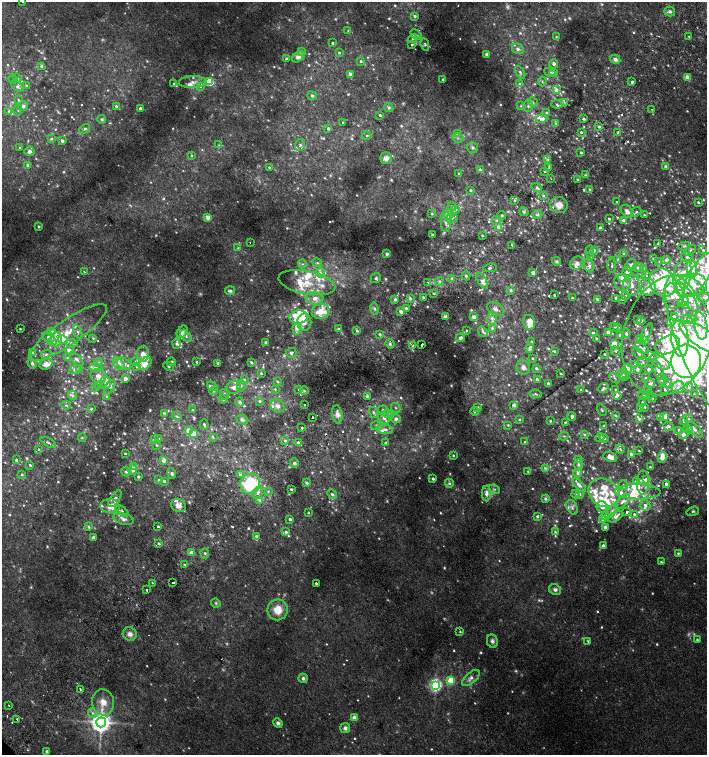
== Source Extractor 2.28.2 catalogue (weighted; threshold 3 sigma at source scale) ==
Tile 10 of 4 x 4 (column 2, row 3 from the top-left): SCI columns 1590-2998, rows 1541-3046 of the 6060 x 6084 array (HDU 1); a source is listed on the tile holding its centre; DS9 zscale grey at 2 x 2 block average (1 PNG px = mean of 2 x 2 image px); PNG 709 x 757 px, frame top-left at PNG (2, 2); each listed source drawn as its Kron ellipse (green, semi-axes under 4 px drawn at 4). Shown black and unused: <1% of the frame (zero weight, under 2 of 3 exposures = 2% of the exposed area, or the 3 px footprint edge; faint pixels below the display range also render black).
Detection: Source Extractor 2.28.2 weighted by HDU 2 'WHT'; one run over the whole footprint, this tile lists its part. Background 0.0239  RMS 0.0055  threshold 0.0246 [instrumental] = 3 sigma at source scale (4.5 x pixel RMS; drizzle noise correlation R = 1.50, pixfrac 1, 0.0396/0.0396 arcsec/px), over >= 5 px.
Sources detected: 1354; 108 too faint to see at this stretch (2 x 2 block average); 5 inside a brighter object's white glare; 5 cosmic-ray / hot-pixel residue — neither listed nor drawn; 1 coinciding with a brighter row at this scale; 199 inside a brighter listed object's ellipse — not listed separately; of the other 1036, all 500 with FLUX_AUTO >= 1.61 (the completeness limit of this list) listed and drawn (536 fainter detections not listed), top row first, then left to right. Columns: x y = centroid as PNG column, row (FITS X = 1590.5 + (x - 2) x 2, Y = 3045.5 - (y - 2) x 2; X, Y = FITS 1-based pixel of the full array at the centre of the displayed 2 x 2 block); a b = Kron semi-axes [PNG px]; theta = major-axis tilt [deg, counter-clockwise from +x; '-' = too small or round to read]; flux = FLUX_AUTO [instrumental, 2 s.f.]
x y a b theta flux
22 2 2 2 - 2.1
670 11 5 4 - 3.9
415 16 3 3 - 4.5
348 31 4 4 - 1.6
416 35 6 3 -38 2.8
689 36 2 2 - 2
556 37 4 3 - 1.7
413 38 4 4 - 2.6
332 43 2 2 - 2.8
425 44 6 4 -79 2.8
412 45 3 2 - 1.8
518 49 6 5 - 5
301 51 4 3 - 1.7
339 52 3 2 - 2
486 54 3 3 - 3.1
298 57 7 4 37 7.7
286 59 2 2 - 3.3
615 59 5 4 - 5.1
361 61 2 2 - 3
554 64 5 4 - 4.7
42 66 4 3 - 7
520 72 7 3 -60 2.8
550 72 6 4 -18 3.1
553 73 4 3 - 3.6
350 74 3 3 - 7
17 78 5 3 - 2.3
687 78 4 3 - 9.8
13 79 5 3 - 2.1
443 79 2 2 - 2.2
542 81 5 3 - 1.8
192 82 13 6 2 10
210 82 3 3 - 92
632 82 2 2 - 5.5
174 84 4 3 - 2.5
519 84 4 3 - 2.9
26 85 4 3 - 2
17 87 7 4 -32 3.5
200 87 4 3 - 1.8
556 90 4 3 - 5
312 96 5 4 - 2.4
18 100 2 2 - 1.8
533 102 5 4 - 3.7
564 102 4 3 - 1.7
557 104 5 3 - 2.6
23 106 5 4 - 4.9
116 106 3 3 - 2.8
521 106 4 3 - 2.1
528 106 6 4 89 3.8
140 108 3 2 - 3.8
389 108 4 4 - 2.3
652 109 2 2 - 1.7
18 110 6 3 84 1.8
9 111 3 3 - 2.5
547 113 4 3 - 3.2
380 115 2 2 - 3.2
102 119 5 3 - 2.7
542 119 6 3 2 12
584 119 3 3 - 2.2
343 122 2 2 - 1.7
555 123 4 3 - 2.9
599 127 3 3 - 2.4
328 128 3 3 - 3.7
85 129 5 3 - 2.5
581 132 3 2 - 2.8
618 132 3 3 - 4.1
457 134 4 3 - 2.9
367 136 5 3 - 2.1
458 138 6 3 -31 3
51 139 4 3 - 1.8
62 141 4 3 - 3.3
219 145 4 3 - 1.7
300 145 6 5 - 3.7
20 147 2 2 - 1.7
472 148 6 5 - 3.3
30 151 5 4 - 4.4
581 152 2 2 - 3.8
191 156 3 3 - 2.1
386 158 6 5 - 8.1
548 159 3 3 - 1.7
27 165 4 3 - 2.4
666 166 2 2 - 4.6
269 167 2 2 - 2.3
549 168 3 2 - 1.7
480 169 4 3 - 2.1
545 171 2 2 - 25
459 173 2 2 - 2.9
586 175 4 3 - 1.6
551 179 2 2 - 2.1
578 180 3 2 - 2.1
537 188 6 3 -35 3.9
590 189 3 2 - 2.9
470 190 2 2 - 2.6
543 196 3 3 - 2.1
514 201 3 3 - 2.3
617 202 2 2 - 1.8
698 202 2 2 - 3.2
559 205 9 8 - 16
452 207 4 3 - 1.9
455 209 4 3 - 3.9
627 211 7 5 -49 7.8
524 212 4 4 - 2.7
636 212 6 3 42 2.8
432 214 2 2 - 1.8
448 214 5 4 - 13
537 214 5 4 - 3.2
502 215 4 3 - 1.7
644 215 2 2 - 2
208 217 3 2 - 20
452 218 6 4 16 4.3
609 219 2 2 - 3.3
497 220 4 3 - 2
623 220 4 3 - 3.1
446 222 10 5 -90 6.5
39 226 4 3 - 1.6
499 227 3 3 - 12
600 228 2 2 - 11
432 235 3 2 - 1.8
482 235 2 2 - 2.3
250 242 2 2 - 2.6
658 244 4 3 - 1.8
512 245 2 2 - 2.2
684 246 6 3 11 2.2
238 248 3 3 - 1.7
594 250 4 3 - 2.8
690 250 6 2 43 1.7
703 250 2 2 - 1.7
590 251 6 3 85 1.9
387 254 4 4 - 2.5
624 254 4 3 - 3.5
590 257 3 3 - 2.6
687 257 6 5 - 2.7
653 258 3 2 - 1.7
618 259 3 3 - 3.2
666 260 4 3 - 3.9
557 261 5 4 - 2.6
659 261 4 3 - 2
317 263 5 3 - 2.5
577 263 7 6 - 7.6
302 264 4 3 - 2.7
612 265 8 2 -88 2
631 265 6 5 - 5
589 266 6 5 - 4.8
490 268 7 3 8 2.5
638 268 5 4 - 5
644 269 4 3 - 7.4
692 269 9 5 -80 36
84 272 2 2 - 2.3
627 272 5 5 - 8.8
320 273 5 4 - 4.1
533 273 3 2 - 9.6
699 274 24 9 58 34
641 275 3 3 - 3.6
682 275 16 9 76 20
466 276 4 3 - 2.1
646 276 4 3 - 1.8
376 278 5 5 - 2.9
452 278 4 3 - 2.4
623 278 5 3 - 12
439 281 4 3 - 2.9
482 281 8 4 -59 6.4
427 282 2 2 - 2.1
623 282 9 8 - 11
663 282 15 12 -51 70
307 283 29 11 -11 40
631 285 11 8 -85 14
691 285 16 11 15 43
648 287 8 7 - 11
511 290 3 3 - 3.2
230 291 5 4 - 4.1
434 294 3 3 - 1.9
554 295 2 2 - 2
626 295 4 3 - 1.6
673 296 13 10 83 20
423 297 4 3 - 2.7
687 297 18 5 -55 11
704 297 6 3 -4 1.8
315 298 9 6 -3 11
410 298 4 3 - 3.7
572 298 2 2 - 2
616 298 3 2 - 3.1
395 299 3 3 - 4.9
597 299 3 2 - 3.4
622 299 3 2 - 2
683 301 6 4 35 6.4
685 306 3 2 - 2.3
406 308 2 2 - 2.8
374 309 6 3 -79 3.1
495 309 9 6 -30 6.6
321 311 9 7 18 33
401 311 3 3 - 6.7
445 316 4 3 - 4.8
299 317 9 6 4 51
474 317 3 3 - 10
674 317 3 3 - 4.4
492 318 6 5 - 4.4
687 319 6 3 -18 2.6
692 319 5 3 - 1.9
638 320 3 2 - 3.5
641 321 2 2 - 3.5
670 321 3 2 - 2.5
304 322 8 7 - 8.9
529 322 7 6 - 13
701 326 14 6 -82 11
614 327 4 3 - 1.6
618 327 3 3 - 4
297 328 6 4 84 13
492 328 4 3 - 2.6
20 329 2 2 - 1.6
338 329 3 3 - 1.9
357 331 3 2 - 2.6
466 331 3 2 - 1.8
51 332 3 2 - 12
68 332 46 12 35 47
78 332 7 3 -67 3.3
182 332 6 5 - 5.5
483 332 6 3 -53 2.8
608 332 3 3 - 7.1
593 333 4 3 - 2.5
626 333 4 4 - 2.7
380 334 4 3 - 2.3
646 334 11 3 62 3.3
620 335 3 3 - 11
668 335 62 44 71 160
186 336 7 4 -45 3.6
48 337 6 5 - 5.9
93 338 3 3 - 1.7
460 338 4 3 - 4.1
596 338 3 2 - 1.8
640 338 3 3 - 9.5
680 338 18 8 -84 55
702 338 27 9 -34 55
56 339 7 5 89 7.2
63 340 5 3 - 15
645 340 3 3 - 4.8
52 341 4 3 - 8
531 341 3 2 - 1.7
266 342 2 2 - 4.5
72 343 6 3 -8 3.5
176 344 5 4 - 4.5
390 344 5 4 - 3.1
614 344 4 4 - 22
422 345 2 2 - 21
668 345 13 8 23 28
413 346 2 2 - 2.2
641 348 8 3 -30 3.5
702 348 79 21 -67 180
530 349 4 3 - 4.1
69 351 4 3 - 11
554 351 4 3 - 2.1
615 351 5 3 - 2.1
32 352 4 3 - 2.2
291 353 5 5 - 3.8
46 354 5 4 - 3.1
143 354 8 6 87 13
605 354 3 3 - 2.2
639 354 7 2 -41 1.7
650 356 6 4 -29 4.1
67 358 3 3 - 1.8
533 358 3 3 - 2.3
77 359 8 4 -43 4.5
135 361 5 4 - 3.2
686 361 17 15 -85 1100
99 362 4 4 - 2.8
171 362 4 3 - 3.4
196 362 2 2 - 2.1
251 362 4 3 - 2.1
643 362 5 3 - 2.1
660 362 11 6 -31 13
32 363 5 4 - 3.7
218 363 3 3 - 1.7
46 364 7 5 21 9.8
119 364 7 4 -51 11
124 364 8 5 -30 7.5
145 364 7 5 47 15
635 364 4 3 - 2.6
137 366 4 3 - 2.7
169 366 5 3 - 2.3
523 367 7 6 - 6.5
95 368 7 4 0 4.7
536 368 3 3 - 4.1
75 369 6 4 27 3.5
80 369 3 3 - 5.8
627 369 5 3 - 16
638 369 3 3 - 5.1
649 369 3 2 - 6.1
658 370 11 4 -65 6.1
261 373 3 2 - 1.8
561 374 2 2 - 2.5
623 374 4 4 - 2.6
98 376 8 6 -15 9.2
625 376 5 3 - 3.3
125 378 3 2 - 11
615 378 6 3 -43 2.1
646 378 3 2 - 1.8
537 379 3 2 - 3.4
244 380 3 3 - 1.9
662 380 6 3 -77 5.3
278 382 3 3 - 2.7
106 383 6 5 - 5.4
548 383 3 2 - 4.6
650 383 5 4 - 4
667 384 3 3 - 2.2
98 385 4 3 - 1.7
212 386 5 3 - 2.8
241 386 5 2 - 1.7
95 387 3 3 - 1.8
110 387 7 4 56 4.4
234 387 7 6 - 7.7
678 387 6 6 - 6.7
689 387 5 4 - 3.3
604 388 6 4 41 3.5
275 389 3 3 - 1.8
665 389 4 2 - 1.9
299 390 3 3 - 2.1
581 390 3 2 - 2
616 390 2 2 - 3.2
213 391 4 3 - 2.1
304 391 4 3 - 1.9
647 391 5 4 - 2.5
225 394 6 3 -71 2.3
535 394 6 3 -12 2
694 394 3 2 - 1.9
72 395 5 4 - 2.4
617 395 3 3 - 5.6
643 395 4 3 - 1.8
648 395 5 4 - 2.3
107 396 3 3 - 2.2
367 397 3 3 - 5.7
652 398 4 3 - 1.9
223 399 4 3 - 1.7
260 401 3 3 - 3.1
240 402 5 3 - 3
642 402 3 2 - 1.6
304 404 2 2 - 2.3
66 405 5 3 - 2.1
514 405 2 2 - 11
277 406 7 6 - 7
478 407 3 3 - 1.9
645 407 3 2 - 2
396 408 5 3 - 2.2
91 409 3 3 - 2.4
640 409 4 3 - 3.9
192 410 3 3 - 1.6
383 410 5 4 - 3.8
602 410 6 3 -59 1.7
475 411 4 4 - 3
373 412 6 4 -54 3.8
164 413 4 3 - 2.2
337 414 9 5 -81 7.6
388 414 5 4 - 4
177 416 5 3 - 2.3
572 416 4 3 - 3.6
616 416 4 2 - 1.9
312 417 2 2 - 4.5
661 417 4 3 - 1.9
665 417 3 2 - 15
384 418 6 5 - 5.8
396 419 5 4 - 5.6
519 419 3 3 - 1.6
639 419 3 3 - 3.6
689 419 3 3 - 1.6
242 420 6 4 -22 3.9
551 421 2 2 - 1.7
684 421 4 3 - 5
565 422 4 2 - 1.6
204 424 5 3 - 2.8
508 425 3 3 - 1.7
377 426 6 4 -13 3.2
604 426 3 2 - 1.8
668 426 5 4 - 3
302 427 2 2 - 4.3
385 429 8 4 -7 6.2
688 429 5 3 - 1.9
679 430 4 3 - 3.1
695 430 10 4 -45 6.1
188 431 3 3 - 26
193 434 3 3 - 29
585 434 4 4 - 2
684 434 5 4 - 4.7
564 436 4 3 - 1.8
82 438 4 4 - 1.8
213 438 4 3 - 1.6
600 438 4 4 - 2.1
604 438 4 3 - 5.9
154 439 3 3 - 2.3
159 439 4 3 - 1.9
285 441 2 2 - 87
525 442 3 2 - 2.1
48 443 8 3 -31 3.1
298 443 2 2 - 6.4
386 443 2 2 - 5.7
156 445 3 3 - 1.6
38 449 3 3 - 1.6
620 449 4 3 - 2
639 451 4 2 - 1.6
125 454 2 2 - 1.7
631 454 3 2 - 3.9
453 455 3 3 - 2
610 457 7 4 -23 7.8
662 457 5 4 - 9.4
16 460 2 2 - 3.9
163 460 3 3 - 10
578 460 4 3 - 5.9
294 463 5 4 - 3.3
30 465 3 2 - 1.9
578 465 6 4 -90 2.5
133 466 3 3 - 5.4
650 467 2 2 - 2.2
545 468 4 3 - 1.8
133 470 5 4 - 5.1
126 472 5 4 - 3.3
528 472 3 3 - 1.6
578 473 4 3 - 3.7
172 474 5 4 - 2.4
22 475 3 3 - 2.1
240 475 3 3 - 4.4
138 477 2 2 - 3
433 479 3 3 - 2.7
646 479 3 2 - 10
159 480 3 2 - 2.3
164 481 2 2 - 4.5
636 481 3 2 - 9.8
643 482 12 6 89 7.7
307 483 3 3 - 3.4
449 483 4 4 - 2.6
250 484 10 10 - 99
666 484 3 2 - 8.2
579 485 8 3 -44 5.4
623 485 5 3 - 1.8
291 489 2 2 - 2.2
494 489 5 3 - 2.6
268 491 4 3 - 2
638 492 23 7 -1 27
258 493 6 5 - 6.2
487 493 8 4 86 7.6
604 493 16 13 -33 28
332 494 5 4 - 3.4
575 494 4 3 - 2
579 494 3 3 - 4
115 499 10 4 54 5.1
545 499 3 3 - 3.5
259 500 4 3 - 2.3
622 501 9 4 48 6.1
178 505 7 6 - 9.4
645 505 5 5 - 4.7
110 506 10 7 -6 16
572 507 8 5 -60 4
602 507 6 5 - 11
122 511 7 4 -36 2.8
612 511 8 3 54 3.9
693 511 6 4 17 2.7
308 512 2 2 - 1.6
627 512 2 2 - 6.3
634 514 3 3 - 2.4
537 516 3 2 - 3.4
606 516 4 3 - 2.2
615 516 8 4 32 8.6
124 519 10 5 -15 6.3
290 519 2 2 - 4.8
603 520 4 3 - 2.2
158 526 2 2 - 2.2
89 527 4 3 - 2.8
605 527 3 2 - 7.2
286 532 3 3 - 4.1
555 532 4 3 - 2.2
256 536 3 3 - 4.2
93 537 3 2 - 15
159 543 4 2 - 2.3
603 546 2 2 - 9.7
191 552 3 3 - 10
205 553 5 3 - 2.6
678 553 2 2 - 1.7
661 562 2 2 - 1.8
184 565 3 2 - 3
173 582 3 2 - 19
153 583 2 2 - 1.7
316 583 2 2 - 2.4
147 590 2 2 - 2.5
555 590 6 5 - 4.5
216 603 5 4 - 2.3
278 610 10 10 - 22
460 632 3 3 - 1.7
130 634 7 6 - 7.5
697 639 3 2 - 1.9
492 641 7 5 -80 4.2
588 641 3 2 - 1.7
303 678 5 4 - 4
471 678 11 5 41 7.2
451 680 3 3 - 51
435 685 4 3 - 330
80 689 2 2 - 2.9
103 702 13 11 -83 19
9 705 2 2 - 2.9
92 713 5 4 - 3.8
354 718 3 3 - 22
17 719 2 2 - 1.7
101 722 5 5 - 1200
278 723 5 4 - 3.7
345 728 5 5 - 4.2
47 751 2 2 - 3.9
Overlapping masked pixels (flux is a lower limit): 1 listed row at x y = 173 582
Isophote crosses this tile's border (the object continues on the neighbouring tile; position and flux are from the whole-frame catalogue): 5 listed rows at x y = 22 2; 668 335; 702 338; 702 348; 686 361